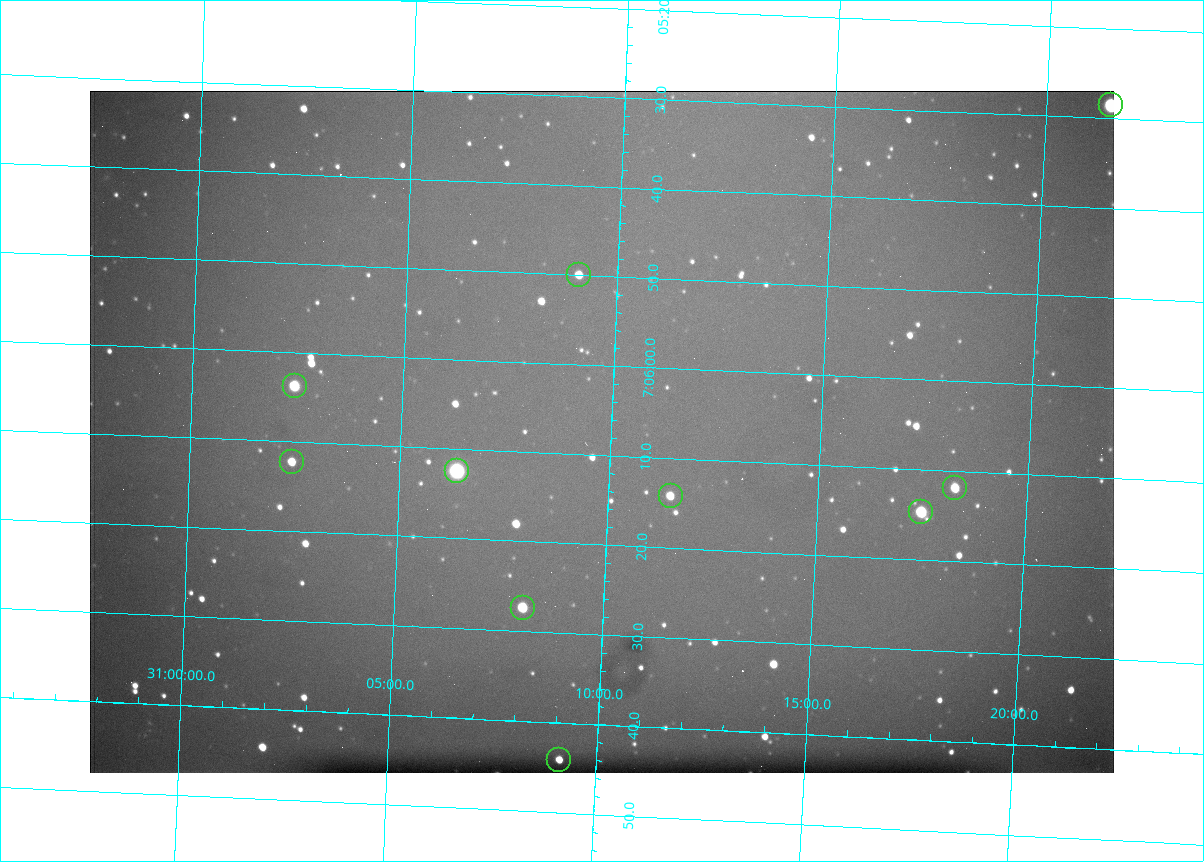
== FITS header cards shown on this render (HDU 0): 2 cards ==
NAXIS1  =                 1024 /fastest changing axis
NAXIS2  =                  682 /next to fastest changing axis

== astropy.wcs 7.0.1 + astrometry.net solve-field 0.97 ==
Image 1024 x 682 px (HDU 0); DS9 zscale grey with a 90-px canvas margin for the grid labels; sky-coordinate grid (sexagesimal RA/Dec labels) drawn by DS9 from the SOLVED WCS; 10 Tycho-2 reference stars matched to detected sources circled (green)
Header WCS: RA---TAN/DEC--TAN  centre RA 07:06:07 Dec +31:10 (106.53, +31.16 deg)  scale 1.44 arcsec/px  FOV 24.5' x 16.3'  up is -93 deg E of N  parity flipped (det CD > 0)
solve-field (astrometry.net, Tycho-2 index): VERIFIED the header's WCS against the Tycho-2 star catalogue (10 matches, 0 conflicts) and refined it, rather than solving blind
Solved WCS: RA---TAN-SIP/DEC--TAN-SIP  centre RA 07:06:07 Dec +31:10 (106.53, +31.16 deg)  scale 1.43 arcsec/px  FOV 24.4' x 16.3'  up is -92 deg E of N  parity flipped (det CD > 0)
The solver's refit moves the header's centre by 0.56 arcsec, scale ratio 0.9965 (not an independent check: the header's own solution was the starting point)
Tycho-2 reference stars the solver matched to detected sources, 10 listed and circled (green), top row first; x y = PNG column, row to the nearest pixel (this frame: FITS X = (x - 90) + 1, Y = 682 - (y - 91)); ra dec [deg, ICRS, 3 dp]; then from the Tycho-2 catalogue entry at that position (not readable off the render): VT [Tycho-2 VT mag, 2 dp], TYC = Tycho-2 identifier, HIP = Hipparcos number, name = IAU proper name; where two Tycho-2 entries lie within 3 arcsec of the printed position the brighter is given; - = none
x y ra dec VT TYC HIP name
1111 105 106.369 +31.359 8.79 2438-636-1 - -
579 275 106.458 +31.151 12.35 2438-728-1 - -
295 386 106.516 +31.041 10.39 2438-398-1 - -
292 462 106.551 +31.041 11.84 2438-663-1 - -
457 471 106.552 +31.106 9.20 2438-180-1 - -
955 488 106.550 +31.305 11.61 2438-184-1 - -
671 496 106.559 +31.192 11.79 2438-1039-1 - -
921 512 106.562 +31.292 10.01 2438-106-1 - -
523 608 106.614 +31.135 11.36 2438-550-1 - -
559 760 106.684 +31.152 11.76 2438-931-1 - -